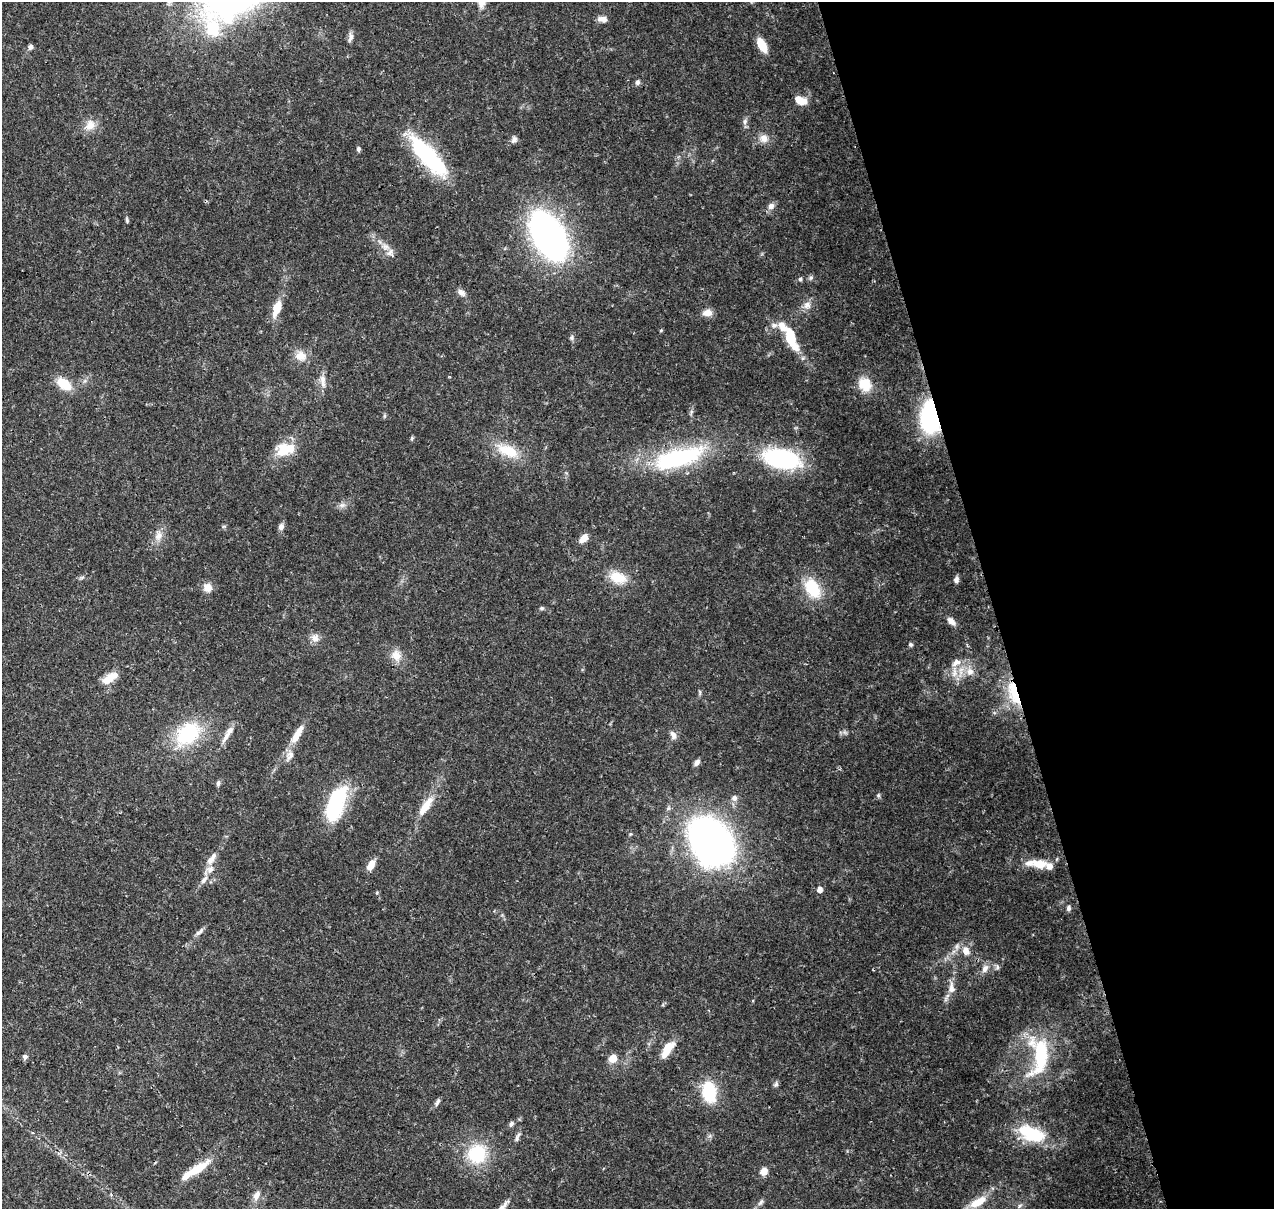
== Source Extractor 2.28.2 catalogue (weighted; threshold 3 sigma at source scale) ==
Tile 12 of 4 x 4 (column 4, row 3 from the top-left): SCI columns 3936-5207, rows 1340-2546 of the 5324 x 5041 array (HDU 1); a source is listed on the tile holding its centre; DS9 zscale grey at full resolution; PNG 1276 x 1211 px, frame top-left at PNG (2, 2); no overlay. Shown black and unused: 22% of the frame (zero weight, under 3 of 4 exposures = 8% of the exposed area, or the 3 px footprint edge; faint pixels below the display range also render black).
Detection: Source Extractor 2.28.2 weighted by HDU 2 'WHT'; one run over the whole footprint, this tile lists its part. Background 0.0657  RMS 0.0032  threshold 0.0144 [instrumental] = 3 sigma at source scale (4.5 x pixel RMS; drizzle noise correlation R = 1.50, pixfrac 1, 0.0396/0.0396 arcsec/px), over >= 5 px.
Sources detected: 102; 1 inside a brighter object's white glare — not listed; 7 inside a brighter listed object's ellipse — not listed separately; the other 94 listed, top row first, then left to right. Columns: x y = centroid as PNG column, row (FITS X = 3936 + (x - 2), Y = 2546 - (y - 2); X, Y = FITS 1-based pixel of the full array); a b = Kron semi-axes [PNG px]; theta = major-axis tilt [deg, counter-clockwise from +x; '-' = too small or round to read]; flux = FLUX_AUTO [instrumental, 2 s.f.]
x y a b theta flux
227 18 18 14 -57 8.4
603 19 11 7 -11 1.8
212 29 26 18 -74 13
351 37 13 6 72 1.2
762 45 15 7 -62 6
31 47 5 5 - 1.2
637 82 7 6 - 0.79
801 100 15 9 -21 3.3
745 122 8 5 71 0.86
90 125 14 12 68 3.1
764 138 11 10 - 2.2
514 139 10 6 61 1
358 149 5 4 - 0.74
427 155 56 17 -48 32
771 206 9 8 - 1.4
127 220 8 3 -77 0.47
548 236 41 23 -61 120
390 253 12 9 75 1.8
811 278 7 5 68 0.64
800 279 5 5 - 0.48
461 292 11 7 -46 1.3
807 305 11 9 37 1.9
277 308 19 9 72 5
707 313 12 8 7 2.2
661 330 4 4 - 0.33
572 338 8 4 82 0.62
791 338 25 10 -68 11
301 356 15 13 -28 3.3
323 379 12 8 90 2
64 384 18 11 -37 6.1
865 384 17 14 -60 6.3
384 416 6 4 72 0.44
931 417 20 12 -88 59
285 449 22 13 14 8.6
508 451 31 14 -21 8.6
678 458 66 22 16 36
782 458 34 17 -12 42
342 505 8 6 0 1.1
281 527 7 6 - 1.3
158 536 14 9 83 2.4
584 538 11 6 49 2.9
618 578 23 14 -18 6.3
956 580 8 6 87 0.97
207 588 11 10 - 2.4
812 588 26 17 -59 11
542 608 6 5 - 0.55
951 621 12 6 -43 1.8
315 638 11 11 - 2
910 644 5 5 - 0.57
396 655 15 12 -59 3.3
956 662 14 8 33 2.4
970 672 10 9 - 2.5
954 673 15 6 83 2.1
110 678 23 10 35 4.2
1014 693 33 12 -72 11
188 734 34 24 43 21
297 734 27 8 61 5.2
673 735 11 7 -66 1.4
226 737 22 6 59 2.4
697 762 8 5 51 1.2
218 783 8 5 81 0.68
878 795 6 5 - 0.53
734 798 8 7 - 1.2
335 805 30 12 71 36
425 806 27 8 55 5.7
711 841 36 27 -60 170
210 860 13 9 48 2.1
1039 864 19 10 -7 6
371 865 12 7 61 3.3
204 879 13 5 52 1.4
820 890 5 5 - 1.8
1069 908 7 5 90 0.77
201 931 10 5 62 0.92
966 951 13 10 -70 2.8
997 967 7 5 63 0.66
985 969 12 7 59 1.8
951 988 17 8 -85 2.4
667 1049 21 9 57 5.7
1040 1056 52 24 88 24
25 1057 7 6 - 0.9
613 1058 8 7 - 3.8
776 1084 8 5 70 0.74
709 1092 23 14 -81 14
437 1102 11 5 63 0.9
511 1124 8 5 62 0.78
1034 1135 26 16 -3 14
517 1137 14 5 71 1
477 1154 24 23 - 15
197 1169 31 9 34 7.6
764 1171 7 6 - 3.1
257 1195 13 7 64 1.8
761 1202 11 5 45 0.87
978 1202 23 9 30 5.6
501 1208 28 8 51 3
Overlapping masked pixels (flux is a lower limit): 2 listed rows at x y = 931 417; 1014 693
Isophote crosses this tile's border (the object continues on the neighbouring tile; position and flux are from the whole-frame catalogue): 2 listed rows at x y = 978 1202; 501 1208